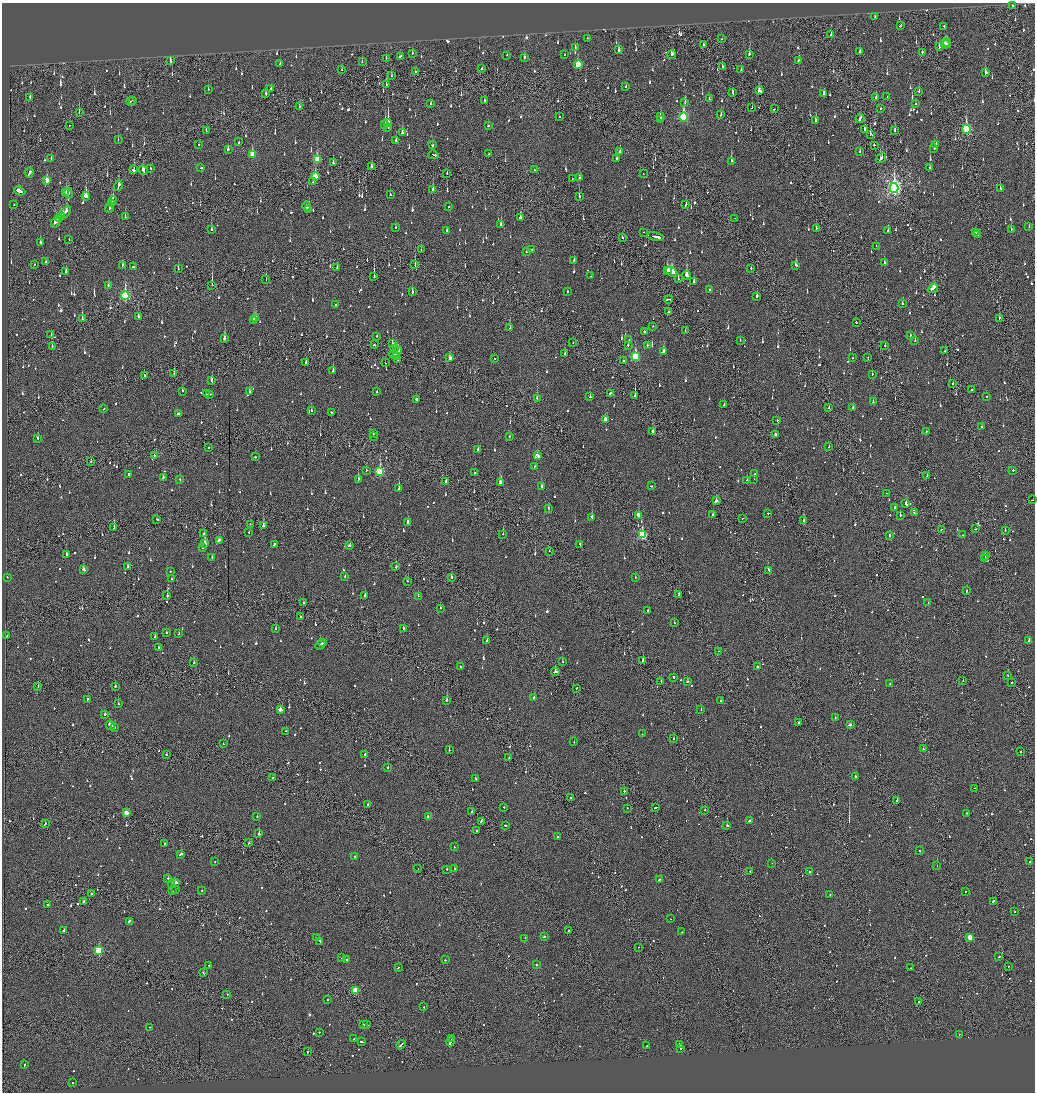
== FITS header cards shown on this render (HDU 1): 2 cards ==
NAXIS1  =                 2065
NAXIS2  =                 2180

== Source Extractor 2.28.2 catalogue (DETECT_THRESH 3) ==
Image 2065 x 2180 px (HDU 1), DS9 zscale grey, zoomed out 1/2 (1 PNG px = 2 x 2 image px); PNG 1037 x 1094 px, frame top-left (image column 1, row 2179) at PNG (2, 3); each listed source drawn as its Kron ellipse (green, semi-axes under 4 px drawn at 4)
Background -0.105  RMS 0.065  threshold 0.196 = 3 sigma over >= 5 px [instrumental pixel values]
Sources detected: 1487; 62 cannot appear on this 1/2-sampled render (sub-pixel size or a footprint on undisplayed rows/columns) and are neither listed nor drawn; of the other 1425, the 500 brightest by FLUX_AUTO listed and drawn (925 fainter detections omitted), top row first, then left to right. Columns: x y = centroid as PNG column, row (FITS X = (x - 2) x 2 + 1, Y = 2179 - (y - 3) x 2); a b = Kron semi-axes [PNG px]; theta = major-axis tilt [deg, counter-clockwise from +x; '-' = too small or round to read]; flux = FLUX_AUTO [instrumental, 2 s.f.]
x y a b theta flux
1012 5 2 2 - 150
875 17 2 2 - 69
901 25 3 2 - 100
944 26 2 2 - 360
831 35 3 2 - 53
588 38 2 2 - 99
722 39 2 2 - 54
947 42 5 2 - 54
703 45 2 1 - 230
945 45 4 2 - 220
575 47 3 2 - 54
939 47 4 2 - 230
619 50 3 2 - 70
860 52 3 2 - 54
922 52 2 1 - 210
412 53 2 2 - 62
565 54 2 2 - 75
672 54 4 2 - 130
749 54 3 2 - 88
507 55 2 2 - 55
400 56 4 2 - 310
386 58 2 2 - 85
524 58 3 2 - 81
170 61 3 2 - 150
798 61 3 2 - 61
362 62 2 2 - 52
280 63 2 2 - 100
578 65 4 3 - 420
722 67 2 2 - 53
342 69 2 1 - 64
481 69 2 2 - 67
741 70 2 2 - 230
416 72 2 1 - 98
985 73 3 2 - 260
391 75 2 1 - 76
386 84 3 1 - 130
626 87 2 2 - 55
208 89 2 2 - 64
271 89 2 2 - 330
759 91 4 3 - 130
919 91 2 2 - 60
733 92 3 1 - 120
824 93 3 2 - 84
266 94 2 2 - 110
30 97 2 2 - 58
887 97 2 2 - 54
709 98 3 2 - 51
876 98 4 2 - 66
132 100 2 1 - 220
484 100 2 2 - 79
130 102 2 2 - 380
685 103 2 2 - 58
915 103 2 2 - 67
430 104 2 2 - 85
299 106 3 2 - 52
752 108 2 1 - 53
881 108 3 2 - 96
774 109 2 1 - 69
79 112 3 1 - 170
721 114 3 2 - 61
660 116 3 2 - 120
559 117 2 2 - 95
684 117 4 3 - 1100
860 119 4 2 - 130
661 120 2 2 - 130
815 121 2 2 - 100
388 123 4 2 - 1200
385 124 2 2 - 390
69 125 3 1 - 78
488 126 2 2 - 82
388 128 2 2 - 55
966 129 4 3 - 1300
206 130 2 1 - 300
865 130 3 2 - 77
895 131 2 2 - 140
402 133 3 2 - 170
870 134 2 2 - 100
118 140 2 2 - 66
396 140 2 2 - 200
239 142 3 2 - 85
199 145 2 2 - 69
433 145 2 2 - 240
874 145 2 2 - 110
936 145 2 2 - 66
228 149 2 2 - 380
934 149 2 2 - 320
620 151 2 2 - 67
860 151 2 2 - 52
252 154 4 3 - 330
488 154 2 2 - 92
433 155 5 2 - 290
51 158 2 2 - 100
617 158 2 2 - 96
881 158 5 2 - 170
317 159 4 3 - 380
731 161 3 2 - 180
333 163 3 2 - 57
372 166 2 2 - 160
150 168 2 2 - 51
201 168 2 1 - 85
930 168 2 2 - 64
134 170 2 2 - 420
143 170 5 2 - 220
534 170 2 2 - 98
29 173 5 2 - 390
447 173 2 2 - 81
643 174 2 1 - 110
315 176 4 3 - 300
580 178 2 2 - 110
572 179 2 1 - 65
47 180 4 2 - 190
313 181 3 2 - 87
118 186 5 2 - 230
894 188 5 4 - 3800
433 189 2 2 - 93
1000 189 2 2 - 85
20 191 6 2 -23 2800
66 192 2 2 - 62
68 193 5 3 - 140
390 195 2 2 - 120
86 196 4 3 - 420
579 196 2 2 - 380
113 200 4 2 - 190
112 203 3 2 - 84
686 204 3 2 - 59
14 205 2 2 - 82
307 206 5 2 - 250
110 207 5 2 - 140
448 207 2 2 - 67
308 210 2 1 - 290
65 213 7 2 50 240
61 217 3 2 - 170
125 217 2 2 - 170
521 217 3 2 - 480
59 218 2 2 - 83
735 218 2 1 - 76
56 221 7 3 56 440
501 224 3 2 - 160
1029 227 2 2 - 63
396 228 2 2 - 59
816 228 3 2 - 79
211 229 2 2 - 380
1011 229 2 2 - 62
447 230 2 2 - 130
888 231 2 2 - 110
643 232 2 2 - 110
976 232 2 1 - 110
978 234 3 2 - 210
622 237 2 2 - 54
656 237 8 2 -12 820
69 239 2 1 - 59
40 243 3 2 - 70
876 246 2 2 - 54
421 250 2 1 - 56
532 250 2 2 - 72
526 251 2 2 - 52
574 260 2 2 - 120
46 262 2 2 - 110
884 263 2 2 - 90
35 264 2 1 - 81
415 265 3 2 - 65
796 265 3 2 - 61
122 266 3 2 - 110
133 266 2 2 - 100
337 268 3 1 - 50
751 268 2 1 - 350
178 269 2 2 - 50
667 270 2 2 - 130
66 271 3 2 - 91
672 272 6 3 -35 430
687 275 4 2 - 470
591 276 2 1 - 56
374 277 2 1 - 360
266 279 2 1 - 58
678 279 2 1 - 54
694 282 3 2 - 73
108 285 3 2 - 130
212 285 3 1 - 410
933 288 5 3 - 360
709 290 2 2 - 74
412 292 3 2 - 200
568 292 2 2 - 74
125 296 4 3 - 1200
757 296 3 2 - 100
668 299 4 1 - 200
335 304 2 2 - 190
902 304 2 2 - 130
668 312 3 1 - 98
138 317 3 2 - 89
999 318 3 2 - 72
82 319 3 1 - 360
255 319 3 3 - 340
253 320 2 2 - 220
856 322 2 2 - 83
653 326 2 2 - 140
510 328 2 1 - 75
685 330 2 1 - 180
644 331 2 1 - 720
51 335 2 1 - 110
376 336 2 2 - 68
910 336 2 2 - 53
225 338 2 2 - 1100
629 340 2 2 - 91
740 340 2 2 - 50
915 341 2 2 - 79
573 342 2 1 - 65
392 344 2 2 - 170
374 345 2 2 - 68
628 345 2 2 - 98
647 345 2 2 - 73
52 346 2 2 - 58
885 346 2 2 - 61
395 348 3 2 - 86
398 351 4 2 - 130
945 351 2 2 - 65
663 352 3 3 - 810
394 354 5 2 - 230
565 354 2 2 - 75
397 357 3 1 - 140
635 357 4 3 - 760
450 358 3 2 - 92
853 358 2 2 - 120
868 358 3 2 - 78
398 359 3 2 - 120
495 359 2 2 - 64
623 361 2 2 - 68
306 362 3 2 - 140
385 363 2 1 - 59
333 371 2 2 - 160
174 373 3 2 - 75
872 374 2 2 - 61
144 376 2 2 - 140
212 380 4 2 - 120
952 383 2 1 - 100
971 390 2 2 - 60
182 391 2 2 - 69
250 392 3 2 - 110
377 392 2 2 - 130
610 393 3 2 - 250
207 394 2 2 - 180
210 394 3 1 - 140
635 395 3 2 - 370
987 396 3 2 - 87
590 397 2 2 - 56
537 398 3 2 - 160
416 399 2 2 - 230
873 402 3 2 - 140
724 404 2 2 - 65
829 407 3 1 - 75
853 407 2 2 - 100
104 409 2 2 - 83
311 411 2 2 - 71
331 412 2 2 - 69
178 414 2 2 - 62
605 419 3 2 - 150
777 421 2 2 - 79
982 426 2 1 - 66
653 431 3 2 - 110
926 431 2 2 - 130
374 433 2 2 - 61
775 435 2 2 - 67
509 436 2 2 - 74
373 437 2 2 - 60
38 438 2 2 - 56
829 446 2 2 - 67
208 447 2 2 - 140
478 449 2 2 - 180
154 455 2 2 - 120
538 456 4 2 - 140
255 457 2 2 - 110
91 461 2 1 - 57
535 466 2 2 - 51
366 470 2 2 - 53
1013 470 2 2 - 130
380 471 4 3 - 870
475 472 2 2 - 66
129 474 2 2 - 460
755 474 2 2 - 56
927 476 2 1 - 85
163 477 2 2 - 93
180 479 2 2 - 72
358 479 3 2 - 170
754 479 2 1 - 62
747 480 2 1 - 50
446 481 2 2 - 280
500 483 2 2 - 550
651 486 3 2 - 89
542 487 3 2 - 98
399 489 2 2 - 100
887 493 2 1 - 66
1032 500 3 1 - 120
716 501 2 2 - 380
906 504 3 2 - 180
895 507 2 2 - 170
548 508 2 2 - 66
768 513 2 1 - 590
914 513 2 2 - 100
638 515 3 2 - 140
713 515 2 2 - 220
900 515 2 2 - 150
592 517 2 2 - 210
742 518 2 2 - 380
157 519 3 2 - 140
803 520 2 2 - 94
407 522 2 2 - 380
250 524 2 2 - 51
263 526 2 2 - 170
114 528 3 1 - 220
941 529 2 1 - 110
975 529 2 2 - 61
1005 530 2 2 - 74
249 532 2 1 - 53
204 534 2 2 - 59
503 534 2 1 - 62
642 535 4 3 - 930
890 535 3 2 - 120
963 535 2 2 - 93
219 540 3 2 - 89
205 543 3 2 - 700
275 544 4 2 - 86
580 544 2 2 - 66
349 546 3 2 - 87
203 547 2 2 - 66
549 551 2 1 - 54
66 554 2 2 - 120
985 555 2 2 - 74
212 558 2 2 - 130
985 559 2 1 - 58
128 566 2 2 - 120
396 567 2 2 - 53
83 569 3 2 - 140
768 570 3 2 - 200
170 571 2 2 - 72
345 576 2 2 - 63
7 577 2 1 - 79
451 577 2 2 - 260
635 578 2 2 - 67
171 579 2 2 - 69
407 581 2 2 - 62
967 591 2 2 - 140
679 594 2 2 - 290
167 596 2 2 - 170
365 596 2 2 - 140
418 596 2 1 - 130
303 602 2 2 - 67
928 603 2 2 - 88
440 608 2 2 - 59
648 610 2 2 - 56
300 616 2 1 - 140
674 623 2 2 - 65
275 629 2 2 - 240
403 629 2 2 - 190
166 632 2 2 - 53
179 634 2 2 - 59
7 636 2 2 - 72
155 637 3 2 - 75
487 641 2 2 - 140
1029 641 3 2 - 140
323 642 3 1 - 80
320 645 5 2 - 310
158 647 2 2 - 59
719 651 2 1 - 83
643 661 2 2 - 110
562 662 2 2 - 64
194 663 2 2 - 250
757 666 2 2 - 150
460 667 2 2 - 130
555 672 4 2 - 490
1008 675 2 1 - 220
674 677 2 2 - 140
661 681 2 2 - 68
688 681 3 2 - 220
963 681 2 1 - 74
1011 683 2 1 - 61
890 684 2 2 - 80
38 686 3 1 - 77
115 686 2 2 - 190
576 688 3 2 - 110
534 697 2 2 - 260
87 699 2 2 - 63
447 700 2 2 - 210
720 701 2 2 - 69
118 704 2 2 - 54
280 709 3 2 - 120
701 709 2 2 - 61
105 714 2 2 - 130
835 718 2 2 - 55
799 722 2 2 - 89
110 725 5 2 - 230
850 725 3 2 - 120
114 727 2 2 - 90
286 731 2 2 - 97
642 734 2 1 - 60
674 738 2 2 - 130
574 742 2 2 - 57
223 744 2 2 - 59
923 749 2 2 - 120
449 750 2 2 - 93
1020 751 2 1 - 120
365 754 3 2 - 170
166 755 2 2 - 110
509 758 2 2 - 93
388 768 2 2 - 70
855 777 2 2 - 380
273 778 2 1 - 140
475 779 2 2 - 87
974 788 2 1 - 78
624 791 2 2 - 120
571 798 2 2 - 130
897 800 4 2 - 250
367 805 2 2 - 54
504 807 2 2 - 100
627 808 2 1 - 51
655 808 3 2 - 82
705 810 2 1 - 210
472 812 2 1 - 62
126 813 3 2 - 210
967 813 2 2 - 84
257 817 2 2 - 52
428 817 3 2 - 120
481 821 3 1 - 350
749 821 2 2 - 62
45 824 3 1 - 94
505 825 2 2 - 140
727 825 2 2 - 400
476 830 2 2 - 52
259 834 2 2 - 910
557 837 2 2 - 100
165 843 2 2 - 120
249 843 3 2 - 120
454 847 2 2 - 79
919 851 2 2 - 99
181 854 3 2 - 130
355 857 2 2 - 56
215 862 2 2 - 110
1030 862 2 2 - 53
772 863 2 2 - 71
937 865 2 1 - 52
418 868 2 1 - 64
446 869 2 2 - 56
454 869 2 2 - 79
750 871 2 2 - 67
809 872 2 2 - 54
168 878 2 1 - 290
659 880 2 2 - 120
176 883 3 2 - 300
172 884 3 2 - 180
176 890 2 2 - 85
173 891 2 1 - 270
202 891 2 2 - 59
965 891 2 2 - 51
91 893 2 2 - 100
830 895 2 2 - 57
83 901 2 2 - 200
993 901 2 2 - 140
47 904 2 2 - 78
1014 911 2 2 - 59
670 919 2 2 - 71
129 921 3 2 - 120
64 930 4 2 - 310
568 930 2 1 - 60
682 932 2 1 - 150
316 937 2 2 - 56
544 937 2 2 - 93
970 937 3 3 - 260
525 938 2 2 - 69
320 941 2 2 - 620
638 947 2 2 - 110
99 950 3 3 - 830
999 957 2 2 - 97
342 958 2 2 - 55
347 960 2 2 - 480
445 960 2 2 - 53
209 965 2 2 - 54
536 965 2 2 - 65
1008 966 2 1 - 130
398 968 3 2 - 54
911 968 2 1 - 70
203 973 3 2 - 77
355 990 3 3 - 470
227 994 2 2 - 55
327 1000 2 2 - 69
918 1001 2 2 - 180
424 1007 2 2 - 55
364 1025 2 2 - 78
367 1025 2 2 - 56
150 1027 2 1 - 69
319 1032 2 2 - 55
960 1034 2 1 - 59
354 1039 2 2 - 69
452 1039 3 2 - 96
362 1042 3 2 - 140
450 1042 4 2 - 150
680 1044 3 2 - 140
401 1045 5 2 - 160
646 1046 2 2 - 98
681 1049 2 1 - 110
307 1052 2 1 - 67
25 1065 2 2 - 81
72 1082 2 1 - 120
At the frame edge (FLAGS 8, measured only in part): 1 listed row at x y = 1032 500
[925 fainter detections neither listed nor drawn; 62 sub-pixel or undisplayed-footprint detections neither listed nor drawn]